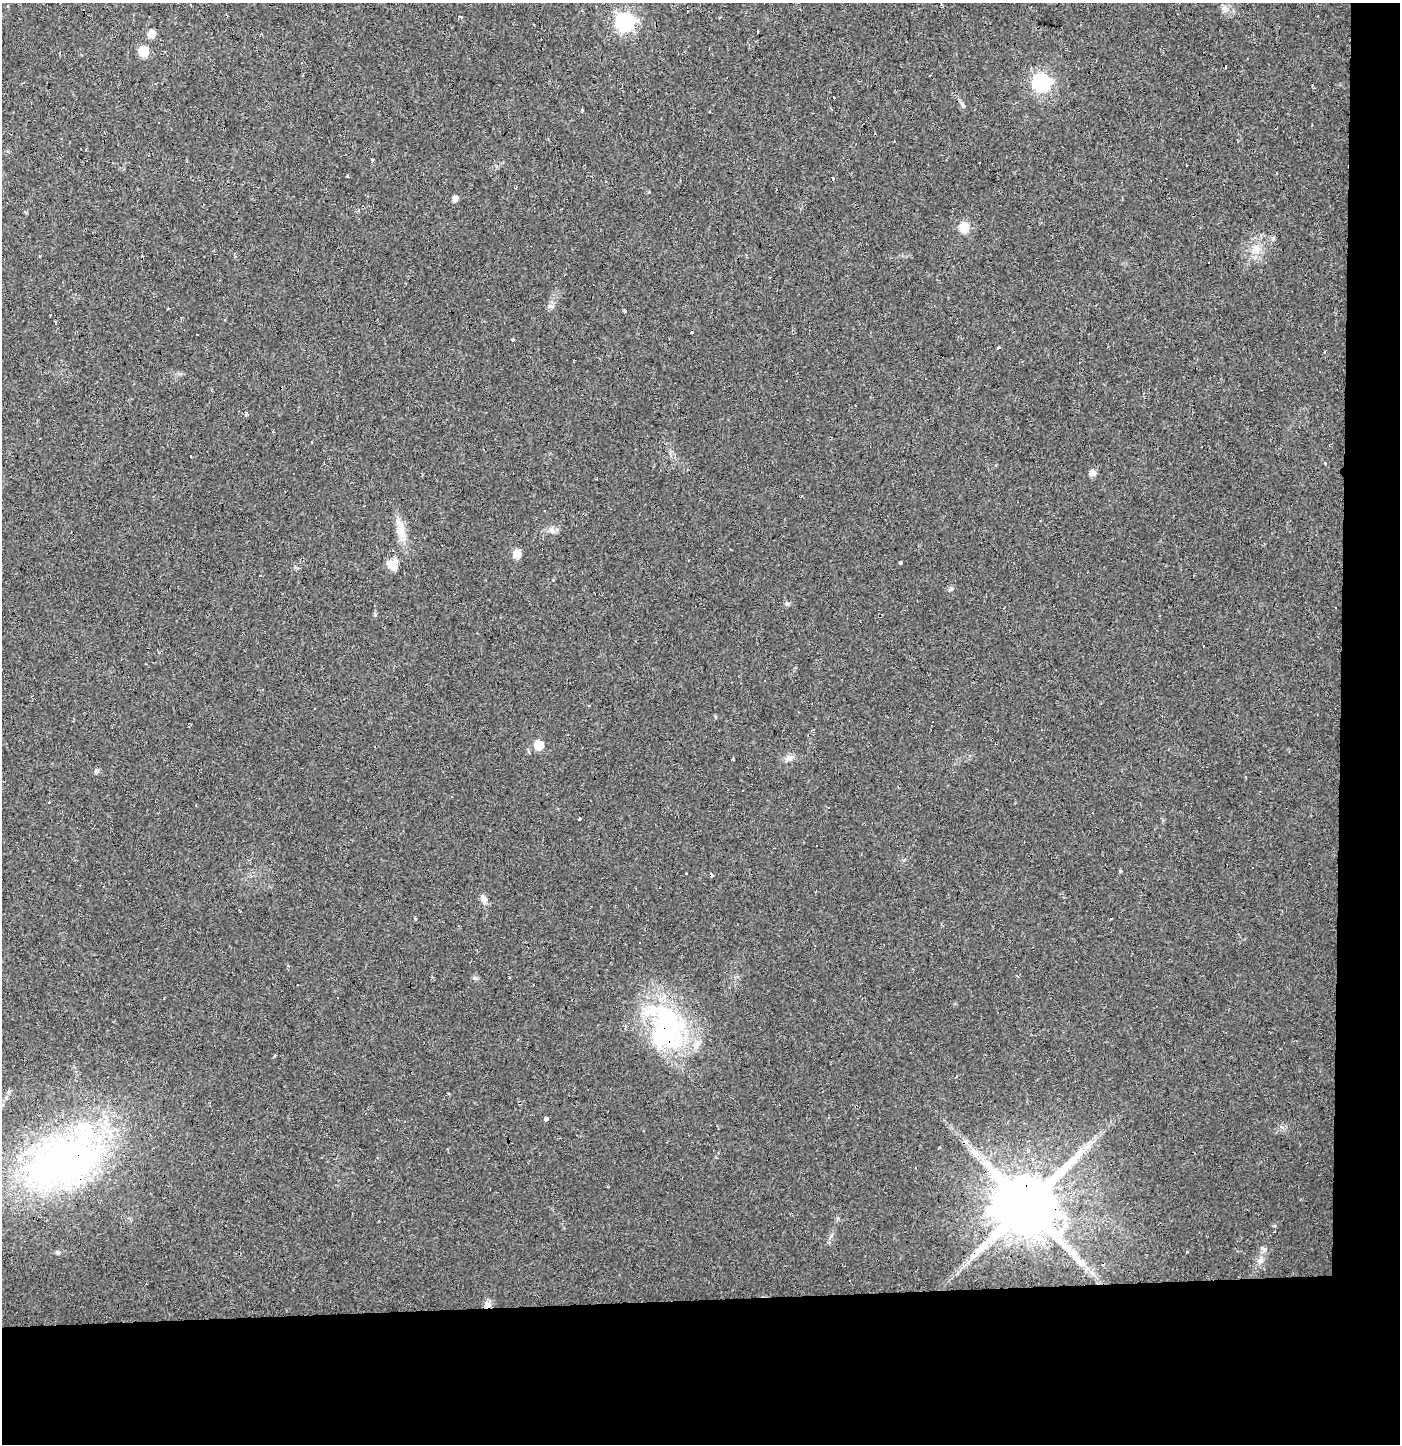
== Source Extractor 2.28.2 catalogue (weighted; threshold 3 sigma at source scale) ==
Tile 9 of 3 x 3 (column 3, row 3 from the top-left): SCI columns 2797-4194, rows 65-1506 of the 4199 x 4455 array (HDU 1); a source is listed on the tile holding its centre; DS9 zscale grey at full resolution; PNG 1402 x 1446 px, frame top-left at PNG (2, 3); no overlay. Shown black and unused: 14% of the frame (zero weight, under 2 of 3 exposures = <1% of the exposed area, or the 3 px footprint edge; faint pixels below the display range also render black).
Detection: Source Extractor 2.28.2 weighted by HDU 2 'WHT'; one run over the whole footprint, this tile lists its part. Background 0.016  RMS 0.003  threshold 0.0134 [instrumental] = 3 sigma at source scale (4.5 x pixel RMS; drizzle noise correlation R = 1.50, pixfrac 1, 0.0396/0.0396 arcsec/px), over >= 5 px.
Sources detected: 86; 1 inside a brighter object's white glare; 16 cosmic-ray / hot-pixel residue — not listed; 4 inside a brighter listed object's ellipse — not listed separately; the other 65 listed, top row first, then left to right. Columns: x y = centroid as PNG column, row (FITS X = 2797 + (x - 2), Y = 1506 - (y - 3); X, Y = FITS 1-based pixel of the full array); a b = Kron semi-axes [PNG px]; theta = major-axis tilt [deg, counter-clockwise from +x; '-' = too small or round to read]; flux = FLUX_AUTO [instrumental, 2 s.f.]
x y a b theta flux
1224 9 13 6 -89 1.2
461 17 4 3 - 1.4
625 22 8 8 - 110
757 32 3 2 - 0.32
151 34 7 6 - 3.1
143 51 6 6 - 12
1225 66 3 3 - 0.99
1041 83 8 7 - 88
963 105 7 4 -44 0.55
582 110 3 3 - 0.94
159 123 3 3 - 0.44
894 141 3 2 - 0.33
372 160 4 3 - 0.61
347 176 3 3 - 0.32
516 188 3 3 - 0.66
649 192 4 2 - 0.58
455 199 5 5 - 1.8
964 228 15 12 83 3.6
1256 248 12 10 69 2.9
550 306 9 5 11 0.77
168 309 3 2 - 0.41
624 311 3 3 - 0.89
692 333 3 3 - 0.97
197 334 3 2 - 0.53
513 340 3 3 - 1.1
998 348 4 3 - 0.82
245 414 5 4 - 0.53
190 456 3 2 - 0.39
1325 463 4 3 - 0.26
1093 473 6 6 - 2.2
365 506 3 2 - 0.4
545 511 3 3 - 0.51
1040 521 3 3 - 1.1
401 529 27 11 -80 4.6
552 531 9 6 -75 1.2
517 554 9 9 - 2.5
900 563 3 3 - 0.53
392 565 14 11 -48 3.1
951 589 6 5 - 0.55
787 604 7 4 0 0.49
1335 608 3 2 - 0.41
1203 645 2 2 - 0.31
315 709 3 3 - 1.1
538 745 6 6 - 8.4
789 758 12 8 33 1.6
733 759 3 2 - 0.41
97 771 7 7 - 0.68
49 802 3 3 - 1.9
828 807 3 3 - 0.34
579 818 3 3 - 1.8
1121 870 3 3 - 0.79
483 899 12 8 -57 1.5
475 978 6 5 - 0.54
509 978 3 2 - 0.22
667 1029 64 41 -77 48
546 1118 3 3 - 7.9
989 1139 4 4 - 0.44
62 1162 85 48 24 130
1060 1189 4 4 - 1.3
1027 1205 17 17 - 3200
1264 1249 9 4 -27 0.79
1187 1252 4 2 - 0.24
971 1258 12 4 64 1.3
1261 1260 10 7 57 1.5
488 1305 9 8 - 1.6
Overlapping masked pixels (flux is a lower limit): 4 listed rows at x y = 667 1029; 62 1162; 1027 1205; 488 1305
Isophote crosses this tile's border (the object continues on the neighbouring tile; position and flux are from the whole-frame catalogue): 1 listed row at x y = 62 1162
Unlisted compact peaks at least as high as the median listed source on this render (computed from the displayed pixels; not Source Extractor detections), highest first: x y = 1282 1127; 375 614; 553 580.